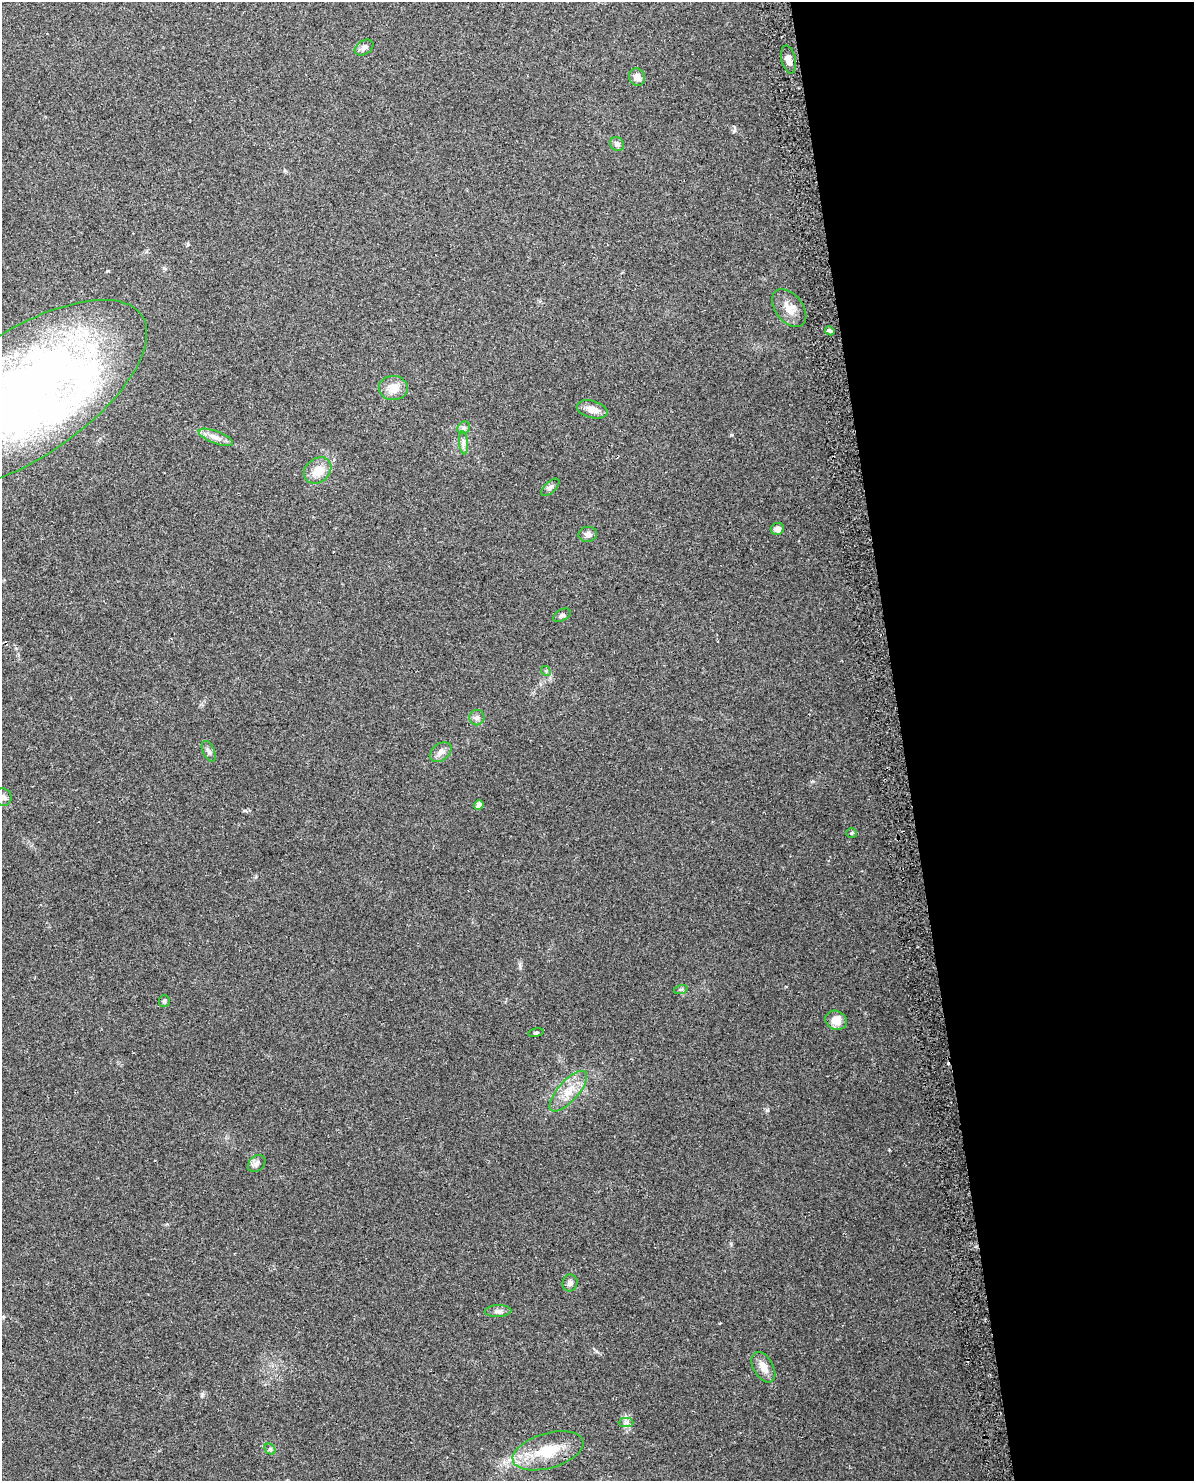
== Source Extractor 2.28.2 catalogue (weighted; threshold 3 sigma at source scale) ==
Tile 8 of 4 x 3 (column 4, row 2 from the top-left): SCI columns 3606-4797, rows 1551-3029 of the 4828 x 4534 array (HDU 1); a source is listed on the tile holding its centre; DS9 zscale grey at full resolution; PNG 1196 x 1483 px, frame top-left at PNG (2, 2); each listed source drawn as its Kron ellipse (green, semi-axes under 4 px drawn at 4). Shown black and unused: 24% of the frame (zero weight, under 2 of 3 exposures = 2% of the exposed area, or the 3 px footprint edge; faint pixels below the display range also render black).
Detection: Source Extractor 2.28.2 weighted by HDU 2 'WHT'; one run over the whole footprint, this tile lists its part. Background 0.0735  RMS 0.009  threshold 0.0404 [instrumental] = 3 sigma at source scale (4.5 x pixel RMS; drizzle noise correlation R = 1.50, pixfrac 1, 0.0396/0.0396 arcsec/px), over >= 5 px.
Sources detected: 37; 1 inside a brighter object's white glare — neither listed nor drawn; the other 36 listed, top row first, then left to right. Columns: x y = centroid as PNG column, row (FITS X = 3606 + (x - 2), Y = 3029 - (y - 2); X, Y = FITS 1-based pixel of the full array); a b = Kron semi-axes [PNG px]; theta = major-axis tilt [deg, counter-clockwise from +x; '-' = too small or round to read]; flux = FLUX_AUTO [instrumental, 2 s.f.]
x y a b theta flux
364 47 10 7 32 3
789 60 14 7 -78 4.9
637 77 9 7 -57 5.6
617 144 7 6 - 3.3
789 308 21 13 -51 10
830 331 5 3 - 1.7
393 388 14 12 -3 11
23 395 143 63 34 660
592 409 16 8 -15 7.7
464 428 7 5 45 2
216 437 18 6 -21 6
464 443 11 4 -85 3.1
318 470 15 12 41 13
550 487 11 5 43 2.6
777 529 6 6 - 4.9
588 534 9 7 8 3.8
562 615 10 5 28 2.1
546 671 5 4 - 1.1
477 718 7 7 - 2.9
209 751 11 6 -65 2.7
441 752 12 8 38 4.7
3 797 9 8 - 3.5
479 805 5 4 - 5.4
852 833 5 5 - 1.1
681 989 7 4 18 1.3
164 1001 6 5 - 1.3
836 1020 11 9 -26 9.2
536 1033 8 3 9 1.2
568 1091 25 10 48 15
257 1163 10 7 43 3.3
570 1283 8 7 - 3.4
498 1311 13 6 2 3.6
763 1367 17 10 -60 8.6
626 1422 7 5 1 2.4
270 1449 6 5 - 1.6
548 1451 36 17 16 32
Isophote crosses this tile's border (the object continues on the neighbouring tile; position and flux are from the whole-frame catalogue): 2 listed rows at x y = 23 395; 3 797
Unlisted compact peaks at least as high as the median listed source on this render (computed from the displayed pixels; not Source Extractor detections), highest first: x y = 767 1110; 731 435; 734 131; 202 1394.